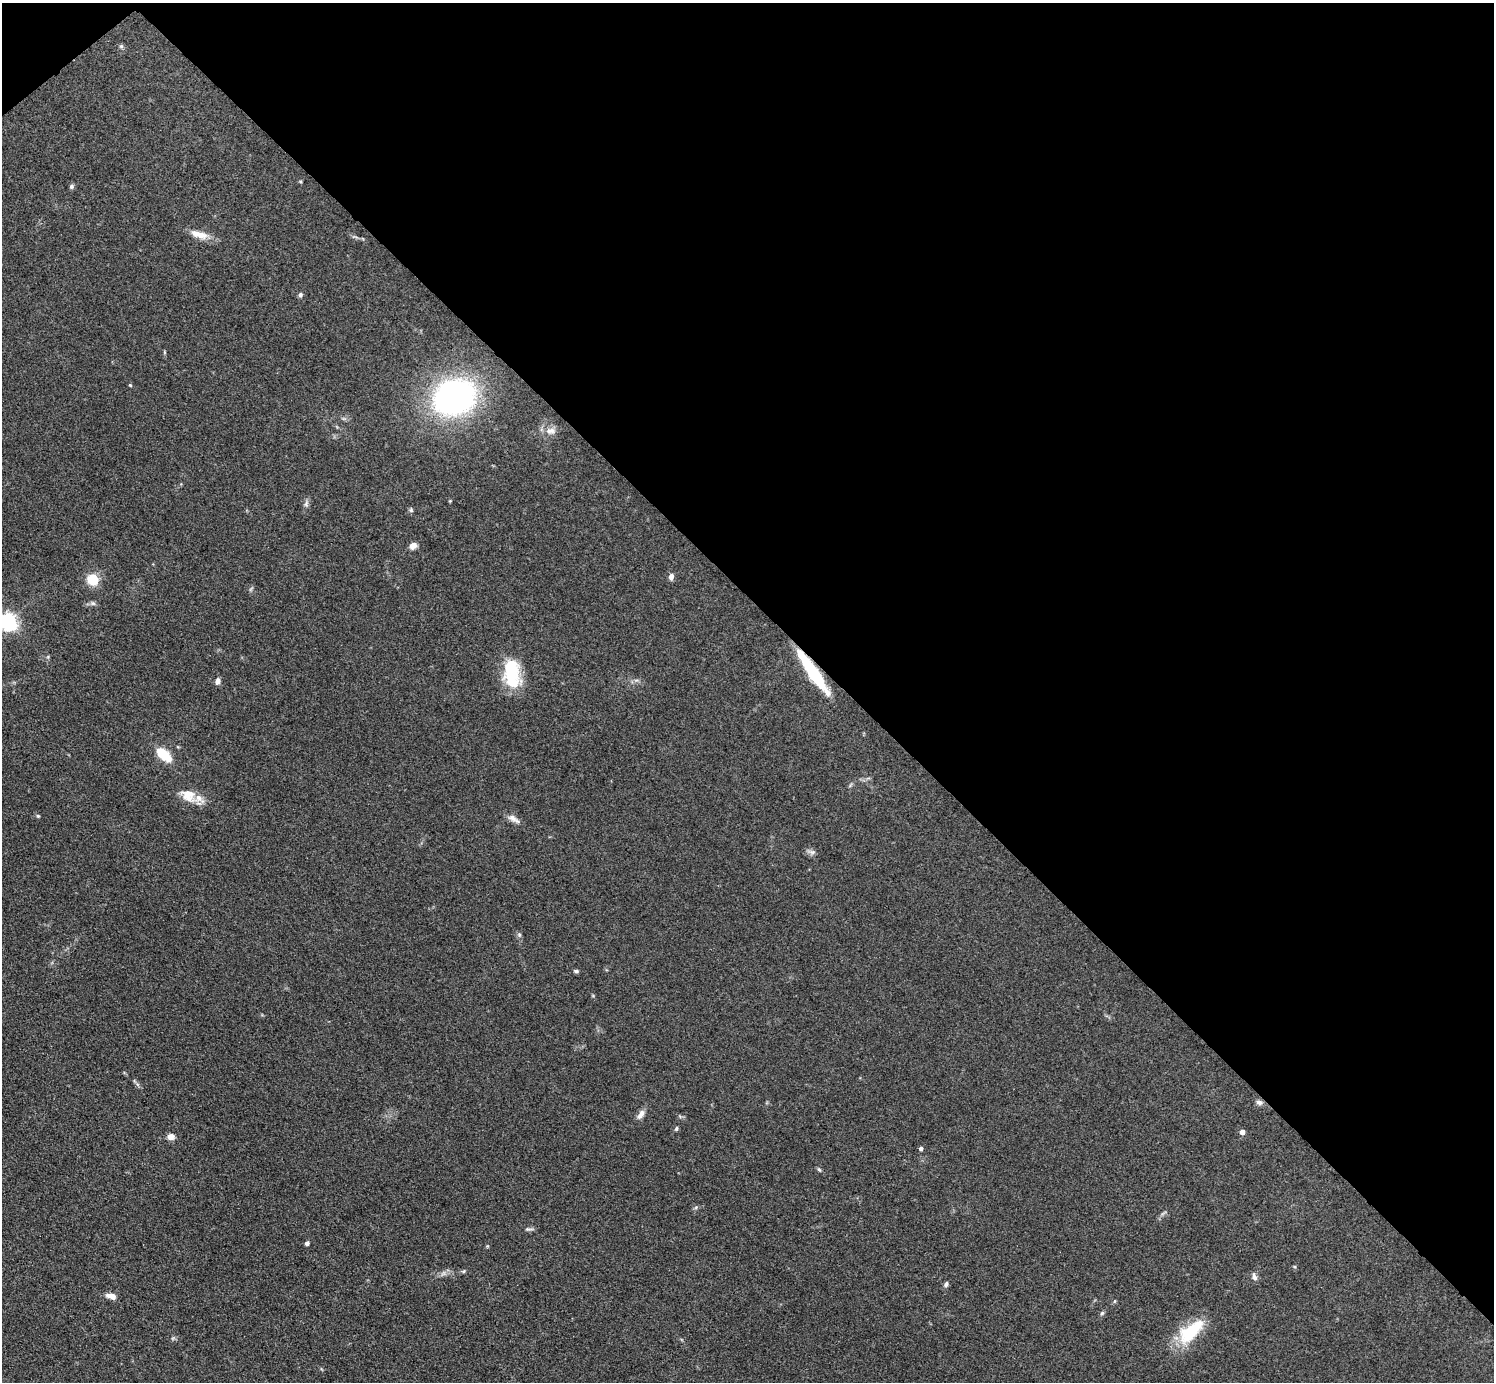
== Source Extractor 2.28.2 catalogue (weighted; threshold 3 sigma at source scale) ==
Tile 3 of 4 x 4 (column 3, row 1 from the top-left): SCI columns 2997-4488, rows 4302-5681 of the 5990 x 5988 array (HDU 1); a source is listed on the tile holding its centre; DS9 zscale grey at full resolution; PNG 1496 x 1384 px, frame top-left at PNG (2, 3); no overlay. Shown black and unused: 44% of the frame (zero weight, under 3 of 4 exposures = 1% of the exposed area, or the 3 px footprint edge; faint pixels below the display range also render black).
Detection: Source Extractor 2.28.2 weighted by HDU 2 'WHT'; one run over the whole footprint, this tile lists its part. Background 0.101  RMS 0.0065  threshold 0.0292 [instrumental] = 3 sigma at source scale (4.5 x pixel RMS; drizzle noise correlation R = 1.50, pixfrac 1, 0.05/0.05 arcsec/px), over >= 5 px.
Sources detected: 48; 2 too faint to see at this stretch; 1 inside a brighter object's white glare — not listed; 1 inside a brighter listed object's ellipse — not listed separately; the other 44 listed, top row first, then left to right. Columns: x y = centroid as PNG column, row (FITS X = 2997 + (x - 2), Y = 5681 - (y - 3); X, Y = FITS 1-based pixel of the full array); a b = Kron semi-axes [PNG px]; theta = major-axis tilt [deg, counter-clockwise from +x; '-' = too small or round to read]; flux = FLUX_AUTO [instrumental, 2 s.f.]
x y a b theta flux
121 46 6 5 - 1
300 181 5 3 - 0.61
71 186 7 5 47 1.3
199 234 26 9 -16 8.6
300 295 6 5 - 1.4
164 352 6 3 -72 0.65
130 385 4 4 - 0.65
454 397 35 28 20 200
550 431 15 9 6 4.8
450 501 4 4 - 0.53
306 504 9 6 73 1.9
411 510 7 5 -89 1.1
413 546 7 6 - 5.1
671 577 9 6 88 2.4
93 579 13 12 - 14
93 603 8 5 -20 1.5
8 622 7 6 - 250
511 669 31 21 -76 28
813 672 49 9 -56 40
217 681 8 6 77 2.7
163 754 17 8 -43 20
188 795 25 15 -33 11
38 816 5 5 - 0.78
513 819 19 7 -33 3.9
811 852 13 5 -13 2.1
519 935 7 5 -70 1.3
576 971 6 4 -8 1.4
1259 1102 9 6 -10 2.3
641 1114 14 7 55 3.8
676 1129 6 4 73 1
1242 1132 4 4 - 4.2
171 1137 8 7 - 3.9
921 1149 4 4 - 2
819 1169 6 5 - 0.96
528 1229 11 4 0 1.6
307 1243 4 4 - 2.1
1294 1266 5 3 - 0.64
464 1271 6 5 - 0.89
1254 1277 9 6 -76 2.8
946 1284 8 5 74 1.5
111 1296 11 6 -15 4.9
1114 1301 5 3 - 0.7
1102 1313 6 5 - 1.1
1191 1331 38 17 42 30
Overlapping masked pixels (flux is a lower limit): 1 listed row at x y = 813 672
Isophote crosses this tile's border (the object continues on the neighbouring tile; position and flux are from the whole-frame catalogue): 1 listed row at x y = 8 622